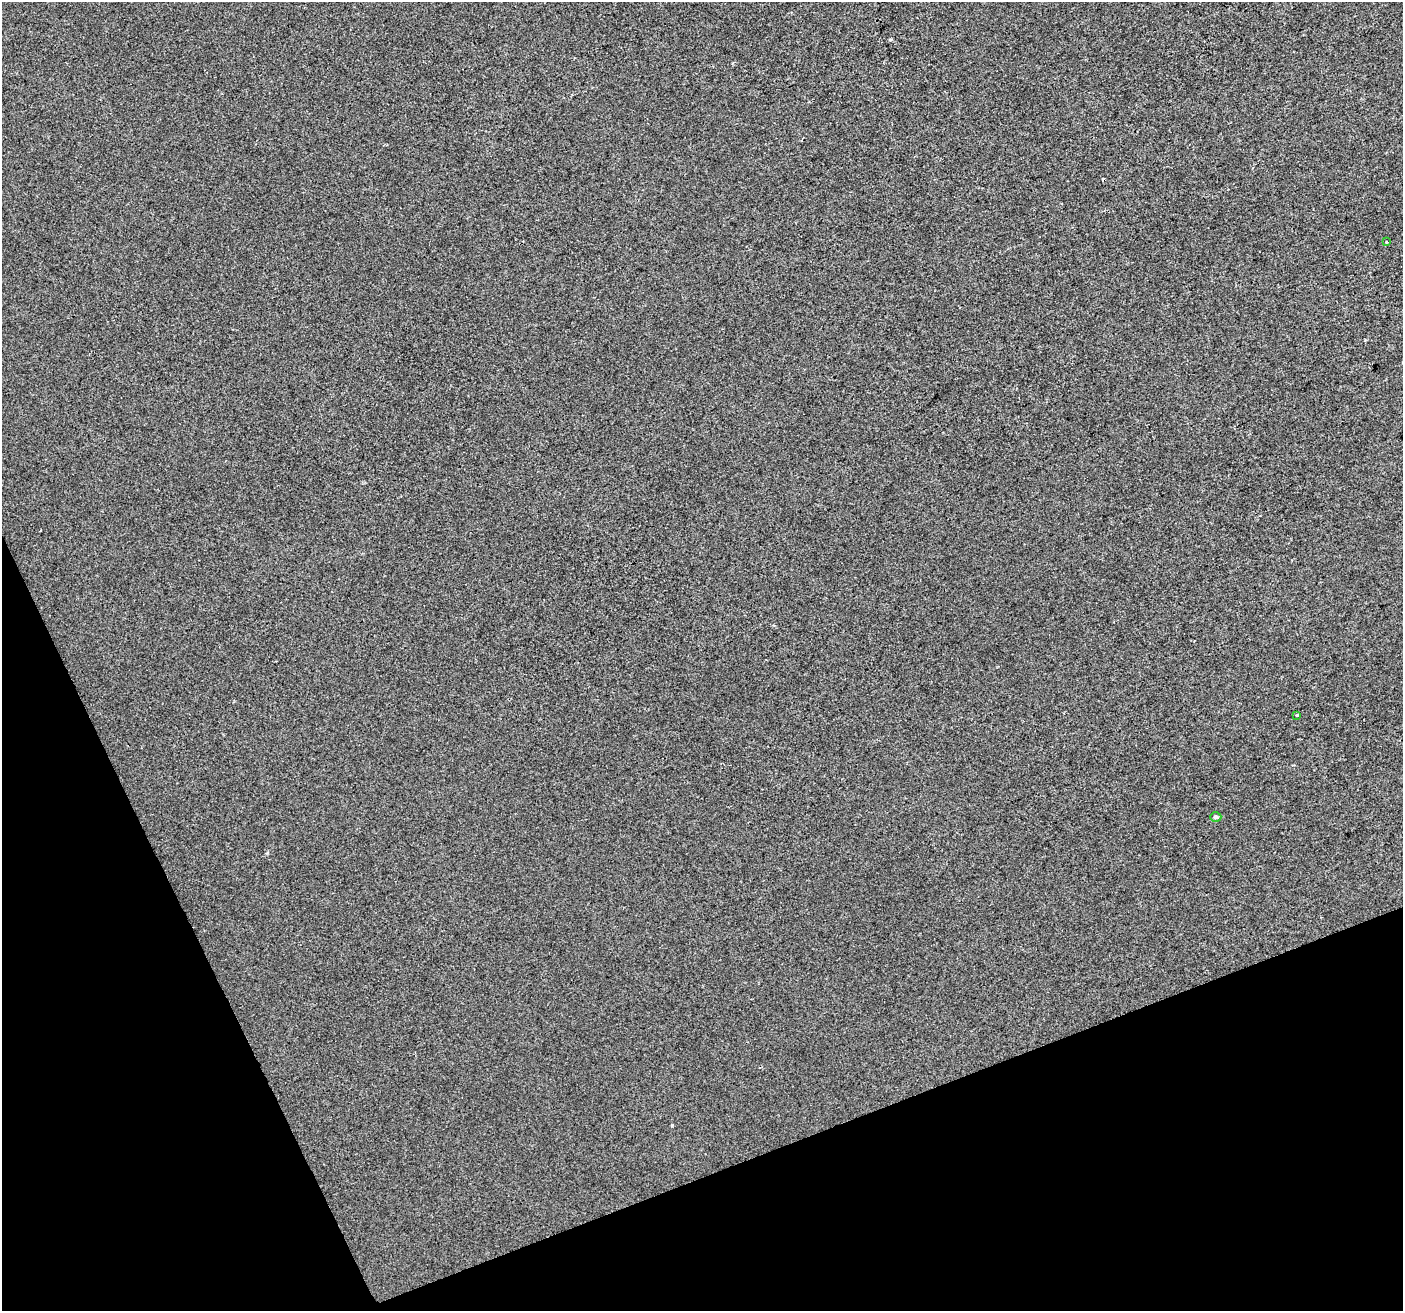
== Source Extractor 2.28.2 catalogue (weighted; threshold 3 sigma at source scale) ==
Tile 14 of 4 x 4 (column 2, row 4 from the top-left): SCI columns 1403-2803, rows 141-1449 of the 5606 x 5460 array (HDU 1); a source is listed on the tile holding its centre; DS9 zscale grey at full resolution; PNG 1405 x 1313 px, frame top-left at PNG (2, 2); each listed source drawn as its Kron ellipse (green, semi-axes under 4 px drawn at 4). Shown black and unused: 19% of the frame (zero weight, under 2 of 3 exposures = <1% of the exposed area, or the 3 px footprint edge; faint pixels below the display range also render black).
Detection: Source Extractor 2.28.2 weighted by HDU 2 'WHT'; one run over the whole footprint, this tile lists its part. Background 3.67e-04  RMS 0.0056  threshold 0.0251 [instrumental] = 3 sigma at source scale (4.5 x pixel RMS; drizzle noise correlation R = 1.50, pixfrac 1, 0.0396/0.0396 arcsec/px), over >= 5 px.
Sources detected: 4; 1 cosmic-ray / hot-pixel residue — neither listed nor drawn; the other 3 listed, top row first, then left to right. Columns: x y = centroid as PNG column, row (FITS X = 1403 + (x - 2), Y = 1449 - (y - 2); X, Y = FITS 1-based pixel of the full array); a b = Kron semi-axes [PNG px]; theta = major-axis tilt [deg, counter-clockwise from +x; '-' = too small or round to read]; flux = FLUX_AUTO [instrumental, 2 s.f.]
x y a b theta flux
1386 242 3 3 - 2.2
1297 715 3 3 - 3
1216 817 6 5 - 1.1